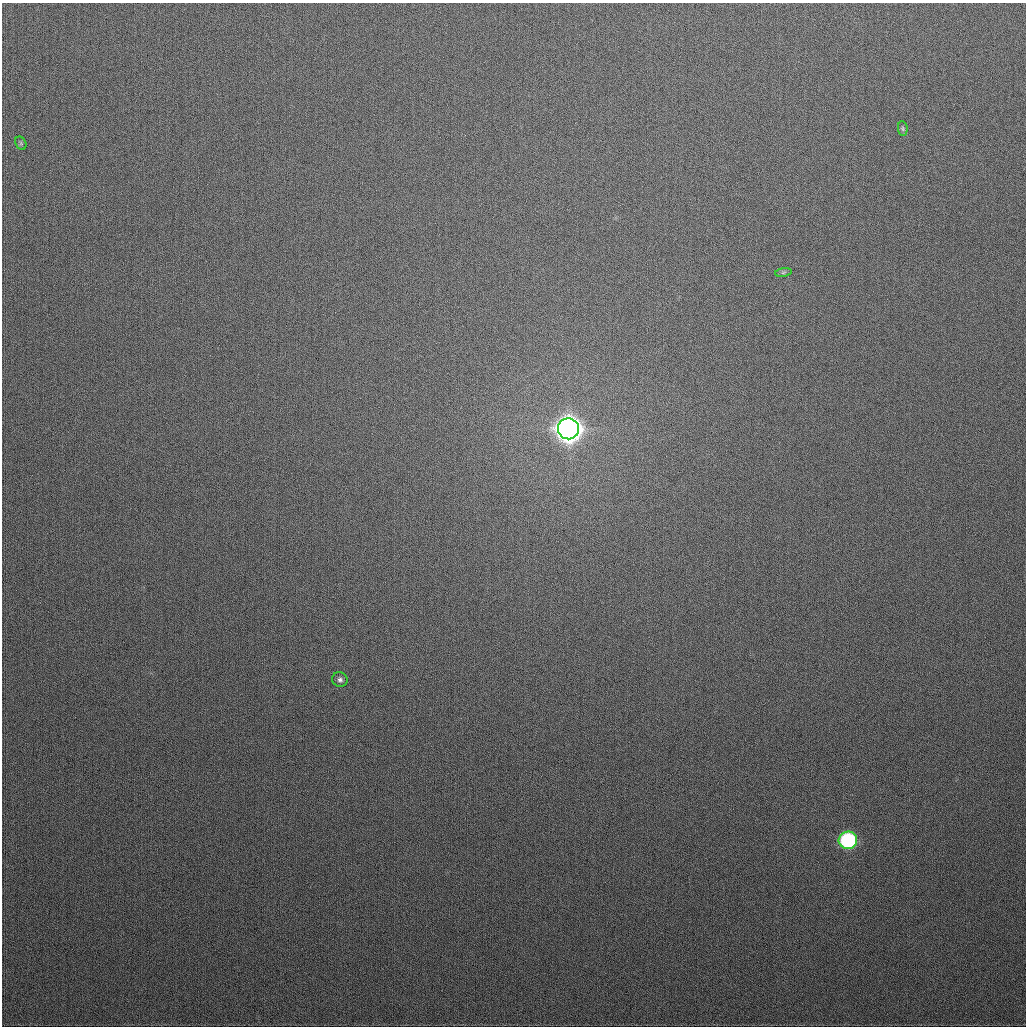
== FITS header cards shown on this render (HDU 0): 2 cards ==
NAXIS1  =                 1024
NAXIS2  =                 1024

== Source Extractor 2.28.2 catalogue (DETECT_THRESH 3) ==
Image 1024 x 1024 px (HDU 0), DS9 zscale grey, 1 PNG px = 1 image px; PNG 1028 x 1028 px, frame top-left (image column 1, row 1024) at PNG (2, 3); each listed source drawn as its Kron ellipse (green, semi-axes under 4 px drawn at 4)
Background 323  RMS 12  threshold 36.2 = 3 sigma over >= 5 px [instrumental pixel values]
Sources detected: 6; all 6 listed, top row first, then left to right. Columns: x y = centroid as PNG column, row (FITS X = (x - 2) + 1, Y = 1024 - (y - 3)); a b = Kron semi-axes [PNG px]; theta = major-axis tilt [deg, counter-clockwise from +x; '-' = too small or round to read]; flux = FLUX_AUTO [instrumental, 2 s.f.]
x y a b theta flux
903 129 7 4 -84 1.4e+03
21 143 7 5 -61 1.4e+03
783 272 8 4 9 1.5e+03
568 429 10 10 - 1.3e+06
340 680 8 7 - 2.8e+03
848 840 9 9 - 1.2e+05